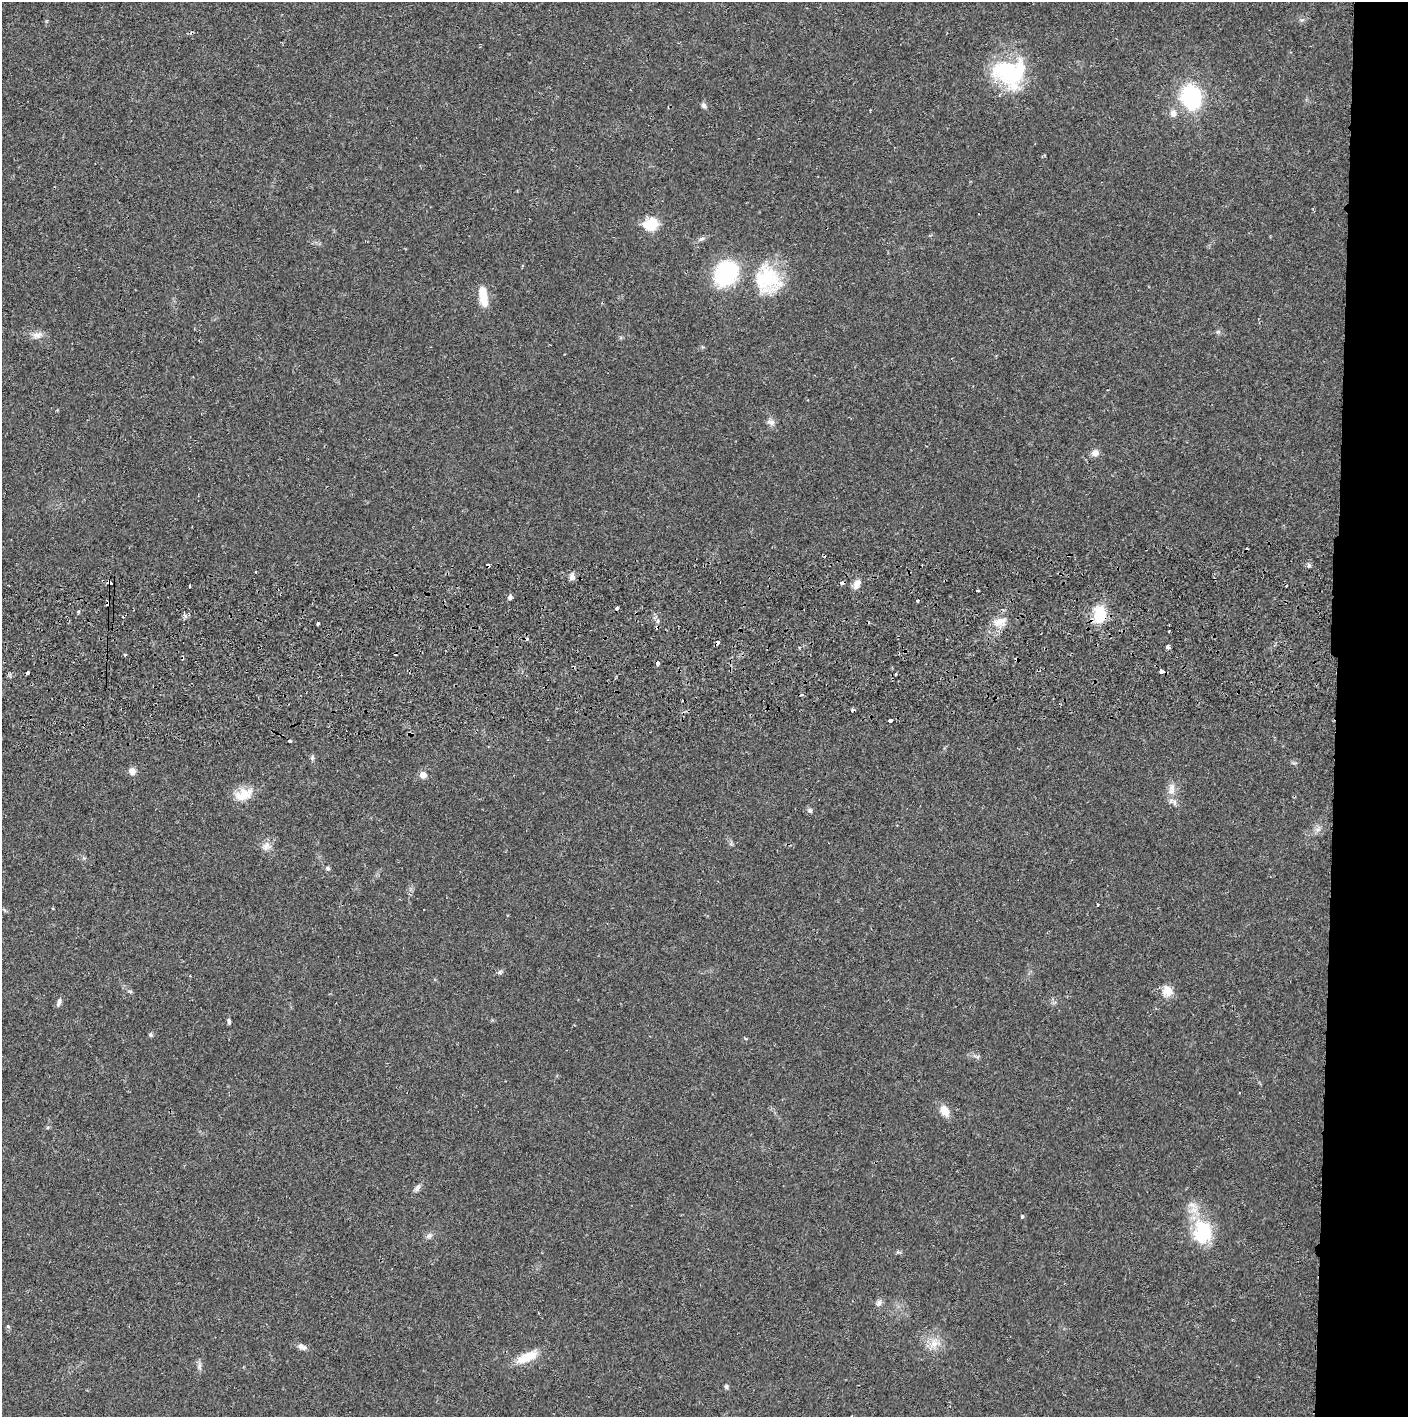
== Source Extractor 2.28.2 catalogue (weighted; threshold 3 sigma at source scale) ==
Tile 6 of 3 x 3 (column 3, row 2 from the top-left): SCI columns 2818-4223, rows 1472-2886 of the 4230 x 4359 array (HDU 1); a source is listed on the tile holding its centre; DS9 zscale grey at full resolution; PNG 1410 x 1419 px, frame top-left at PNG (2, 2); no overlay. Shown black and unused: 5% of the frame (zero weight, under 2 of 3 exposures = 3% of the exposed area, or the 3 px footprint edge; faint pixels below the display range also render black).
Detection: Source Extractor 2.28.2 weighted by HDU 2 'WHT'; one run over the whole footprint, this tile lists its part. Background 0.0216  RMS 0.0034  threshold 0.0155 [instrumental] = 3 sigma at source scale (4.5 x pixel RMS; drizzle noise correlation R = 1.50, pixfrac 1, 0.05/0.05 arcsec/px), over >= 5 px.
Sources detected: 75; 14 cosmic-ray / hot-pixel residue — not listed; the other 61 listed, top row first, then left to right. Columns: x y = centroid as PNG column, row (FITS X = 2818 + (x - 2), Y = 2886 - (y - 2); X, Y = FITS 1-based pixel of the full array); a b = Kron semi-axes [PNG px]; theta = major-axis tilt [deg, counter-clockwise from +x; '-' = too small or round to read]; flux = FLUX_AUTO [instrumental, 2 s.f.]
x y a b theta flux
1009 73 40 32 -12 29
1191 97 19 16 -75 33
703 105 7 6 - 0.97
1173 113 10 8 77 1.8
651 224 7 6 - 24
702 239 8 5 18 0.85
726 273 26 21 55 30
767 279 38 34 -52 22
483 296 25 9 -80 5.8
37 335 16 8 14 2.2
771 422 11 7 -21 1.4
1095 453 10 8 11 1.7
1309 565 6 5 - 0.62
256 572 3 3 - 0.55
572 577 8 7 - 1.5
109 582 4 3 - 4.2
857 584 13 7 59 2.5
190 586 3 2 - 0.34
978 590 3 3 - 1.1
510 597 5 4 - 1.2
918 600 3 3 - 1.5
184 614 9 3 -80 0.56
1099 615 23 16 88 9.5
999 622 18 8 19 3.3
318 623 3 3 - 0.58
1169 631 3 2 - 0.36
717 643 4 3 - 2.1
1168 647 4 3 - 2.3
125 655 3 3 - 0.61
1161 671 4 4 - 2.7
28 673 3 3 - 1.1
890 720 4 3 - 1.5
290 741 3 3 - 1.6
312 758 7 5 89 0.64
132 771 10 8 -73 1.8
423 775 6 6 - 2.9
1172 787 13 7 52 2.1
243 795 25 14 20 6.1
1175 802 9 4 -90 0.86
810 810 7 6 - 0.77
1318 829 7 4 18 0.86
266 846 14 9 60 2.2
328 868 6 5 - 0.73
500 972 7 5 47 0.67
130 991 6 4 -19 0.46
1167 991 14 13 - 3.9
59 1002 11 5 67 1.1
229 1021 8 4 -85 0.64
150 1035 6 5 - 0.55
945 1111 13 9 -55 3.9
417 1188 12 6 58 1.2
1022 1217 4 4 - 0.53
1202 1232 33 25 -88 17
429 1235 9 6 37 1.1
879 1303 9 7 59 1.3
8 1326 5 4 - 0.39
934 1344 12 10 31 3.4
301 1347 12 6 -17 1.5
526 1357 29 10 24 6.6
199 1366 9 5 -85 1
727 1387 6 5 - 0.68
Overlapping masked pixels (flux is a lower limit): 3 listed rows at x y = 109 582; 1099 615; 717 643